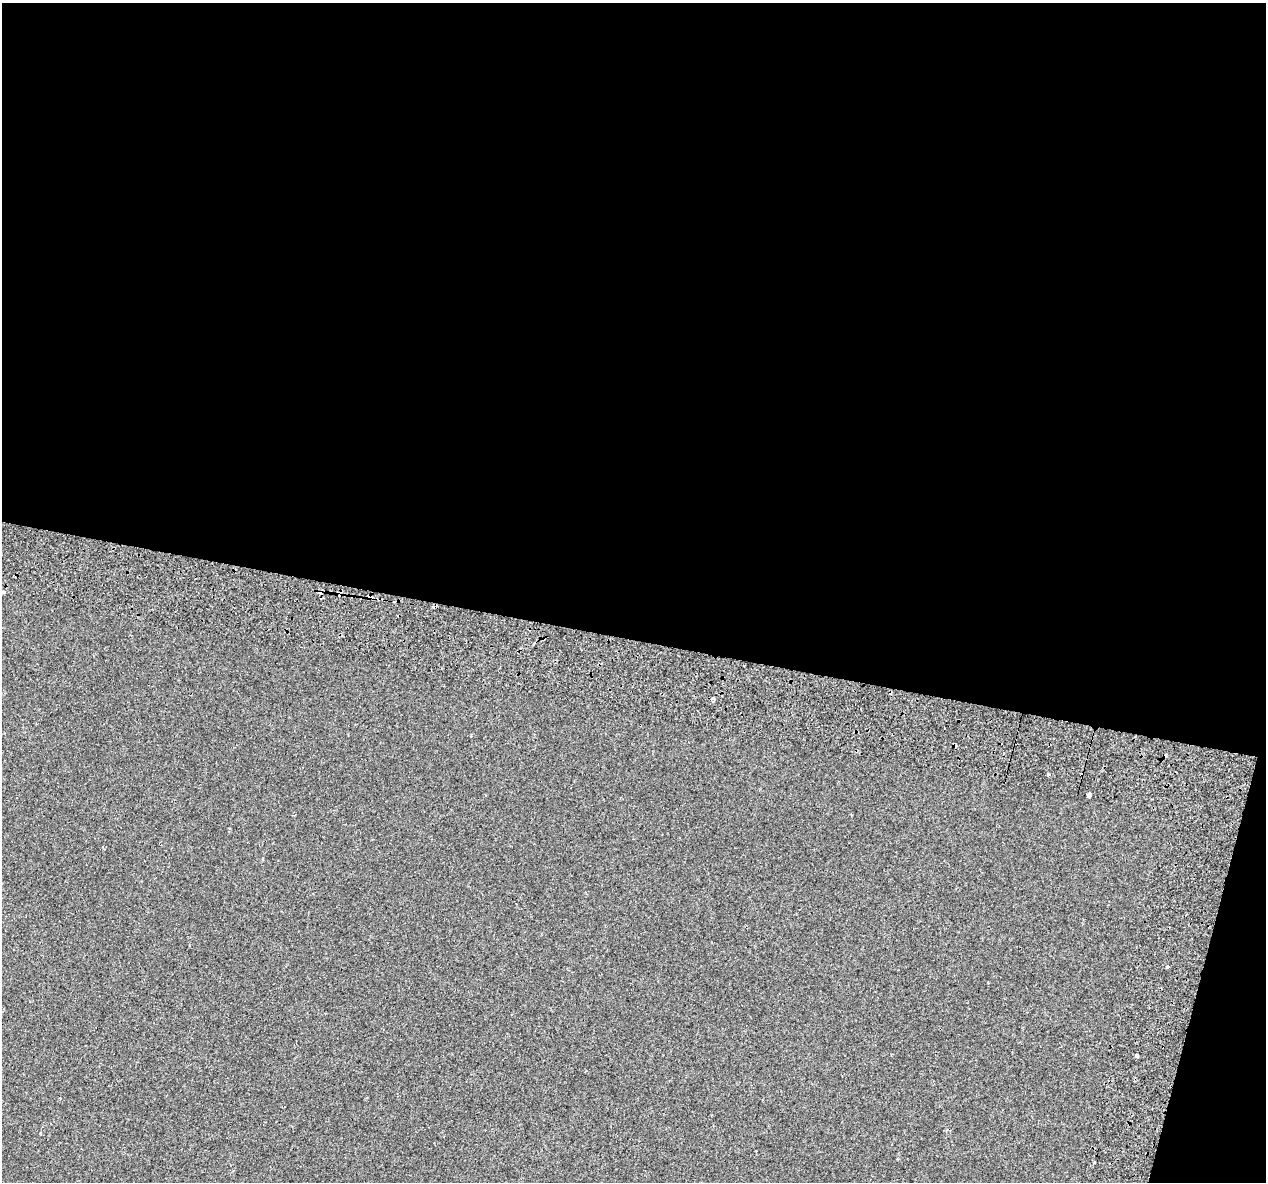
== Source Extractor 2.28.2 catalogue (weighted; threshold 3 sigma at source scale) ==
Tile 4 of 4 x 4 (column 4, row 1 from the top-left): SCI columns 3886-5149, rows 3926-5105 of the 5235 x 5432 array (HDU 1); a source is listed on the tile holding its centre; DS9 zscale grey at full resolution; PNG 1268 x 1184 px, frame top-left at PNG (2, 3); no overlay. Shown black and unused: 56% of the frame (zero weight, under 2 of 3 exposures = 7% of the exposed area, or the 3 px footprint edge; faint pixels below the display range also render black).
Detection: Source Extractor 2.28.2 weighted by HDU 2 'WHT'; one run over the whole footprint, this tile lists its part. Background -3.38e-04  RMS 0.0045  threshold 0.0203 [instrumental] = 3 sigma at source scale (4.5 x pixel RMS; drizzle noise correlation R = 1.50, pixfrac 1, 0.0396/0.0396 arcsec/px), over >= 5 px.
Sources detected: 13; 6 cosmic-ray / hot-pixel residue — not listed; the other 7 listed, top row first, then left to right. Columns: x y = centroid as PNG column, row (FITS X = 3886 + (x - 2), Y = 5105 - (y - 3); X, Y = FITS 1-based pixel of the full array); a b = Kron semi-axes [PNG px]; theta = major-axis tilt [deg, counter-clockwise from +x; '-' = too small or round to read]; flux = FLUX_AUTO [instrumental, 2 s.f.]
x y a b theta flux
4 592 4 3 - 2.5
320 592 4 3 - 2.2
713 699 4 4 - 1.3
1089 795 4 3 - 8.9
1168 966 3 3 - 0.87
1137 1056 4 3 - 1.4
1094 1162 4 3 - 3.6
Overlapping masked pixels (flux is a lower limit): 1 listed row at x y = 320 592
Isophote crosses this tile's border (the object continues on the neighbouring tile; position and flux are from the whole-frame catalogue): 1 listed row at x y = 4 592